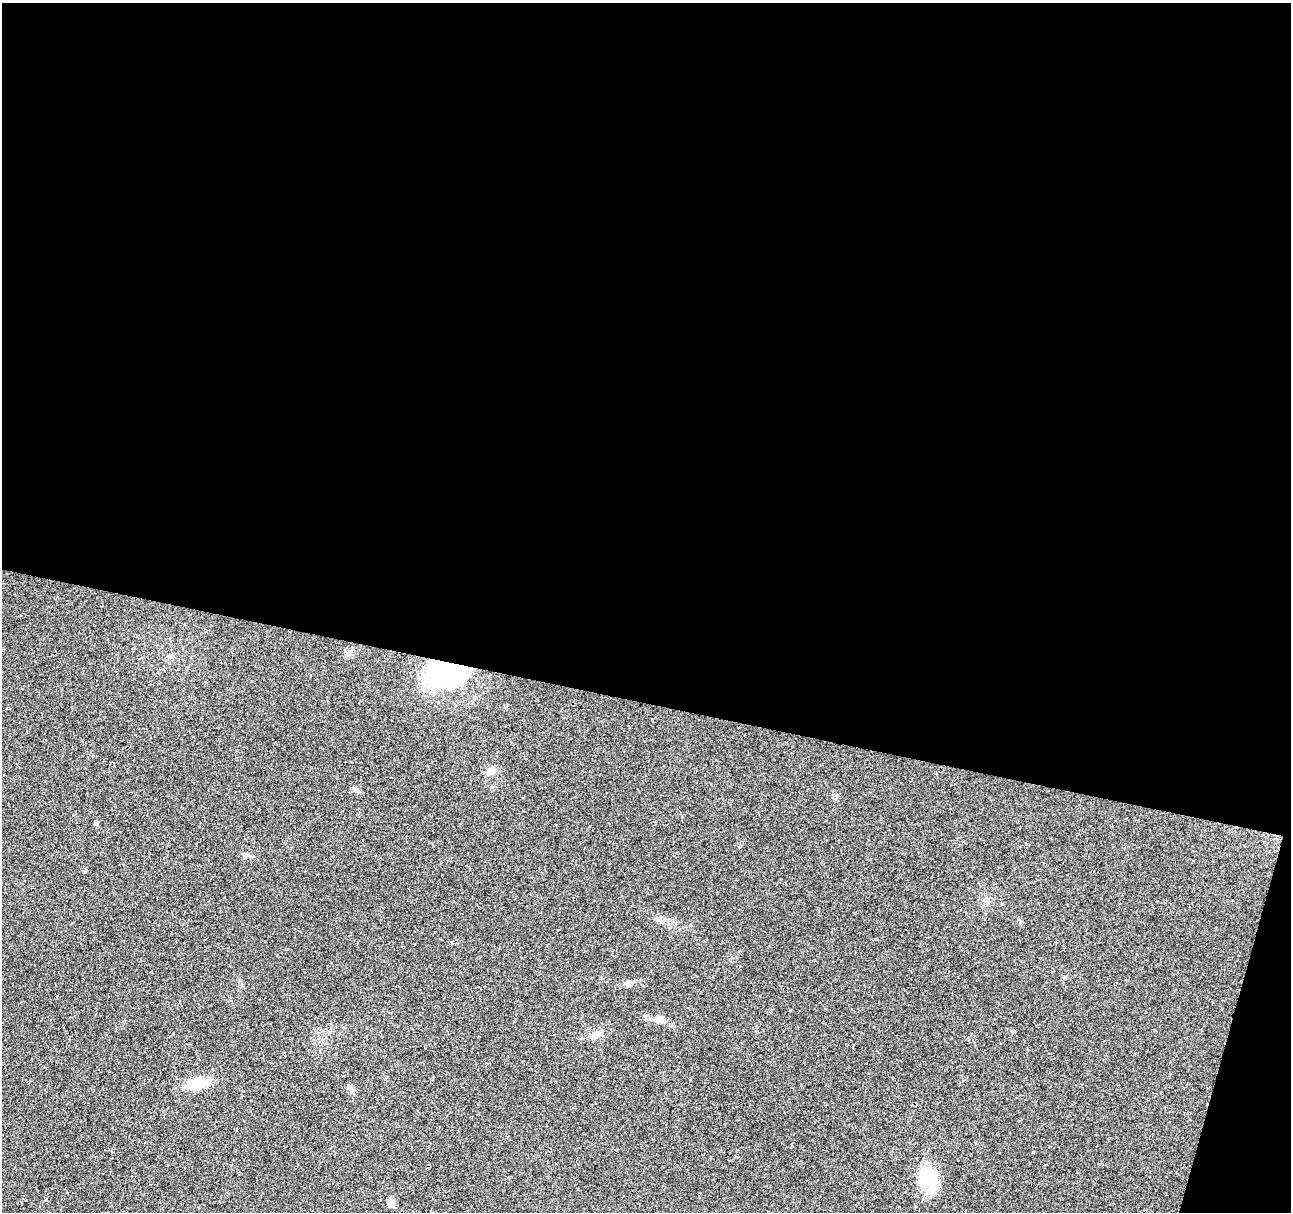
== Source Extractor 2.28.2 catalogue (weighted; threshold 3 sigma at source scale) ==
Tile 4 of 4 x 4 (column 4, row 1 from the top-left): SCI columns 3883-5171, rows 3863-5072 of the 5178 x 5357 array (HDU 1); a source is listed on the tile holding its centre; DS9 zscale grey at full resolution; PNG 1293 x 1214 px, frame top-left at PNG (2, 3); no overlay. Shown black and unused: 59% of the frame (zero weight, under 3 of 4 exposures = <1% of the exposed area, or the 3 px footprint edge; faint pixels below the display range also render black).
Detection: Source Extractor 2.28.2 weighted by HDU 2 'WHT'; one run over the whole footprint, this tile lists its part. Background 0.0265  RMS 0.0036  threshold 0.0164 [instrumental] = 3 sigma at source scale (4.5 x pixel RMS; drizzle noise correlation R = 1.50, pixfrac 1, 0.0396/0.0396 arcsec/px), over >= 5 px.
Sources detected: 13; all 13 listed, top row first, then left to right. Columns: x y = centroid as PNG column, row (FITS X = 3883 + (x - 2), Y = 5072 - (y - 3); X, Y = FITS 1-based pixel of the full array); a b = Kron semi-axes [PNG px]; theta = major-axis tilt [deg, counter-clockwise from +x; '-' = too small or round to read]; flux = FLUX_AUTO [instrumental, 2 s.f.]
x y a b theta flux
170 657 8 4 18 0.82
445 672 39 26 1 63
490 771 13 7 38 2
355 789 7 5 -30 0.84
96 823 5 5 - 0.62
246 855 10 5 12 0.9
629 983 8 6 21 1
660 1020 10 9 - 2
596 1035 9 6 36 1.5
197 1083 28 12 16 8.8
352 1091 13 5 -52 1.1
928 1180 34 17 -58 13
391 1203 9 7 89 2.4
Overlapping masked pixels (flux is a lower limit): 1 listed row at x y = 445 672
Unlisted compact peaks at least as high as the median listed source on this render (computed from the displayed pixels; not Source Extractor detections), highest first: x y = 1033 1152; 1013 1031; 85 871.